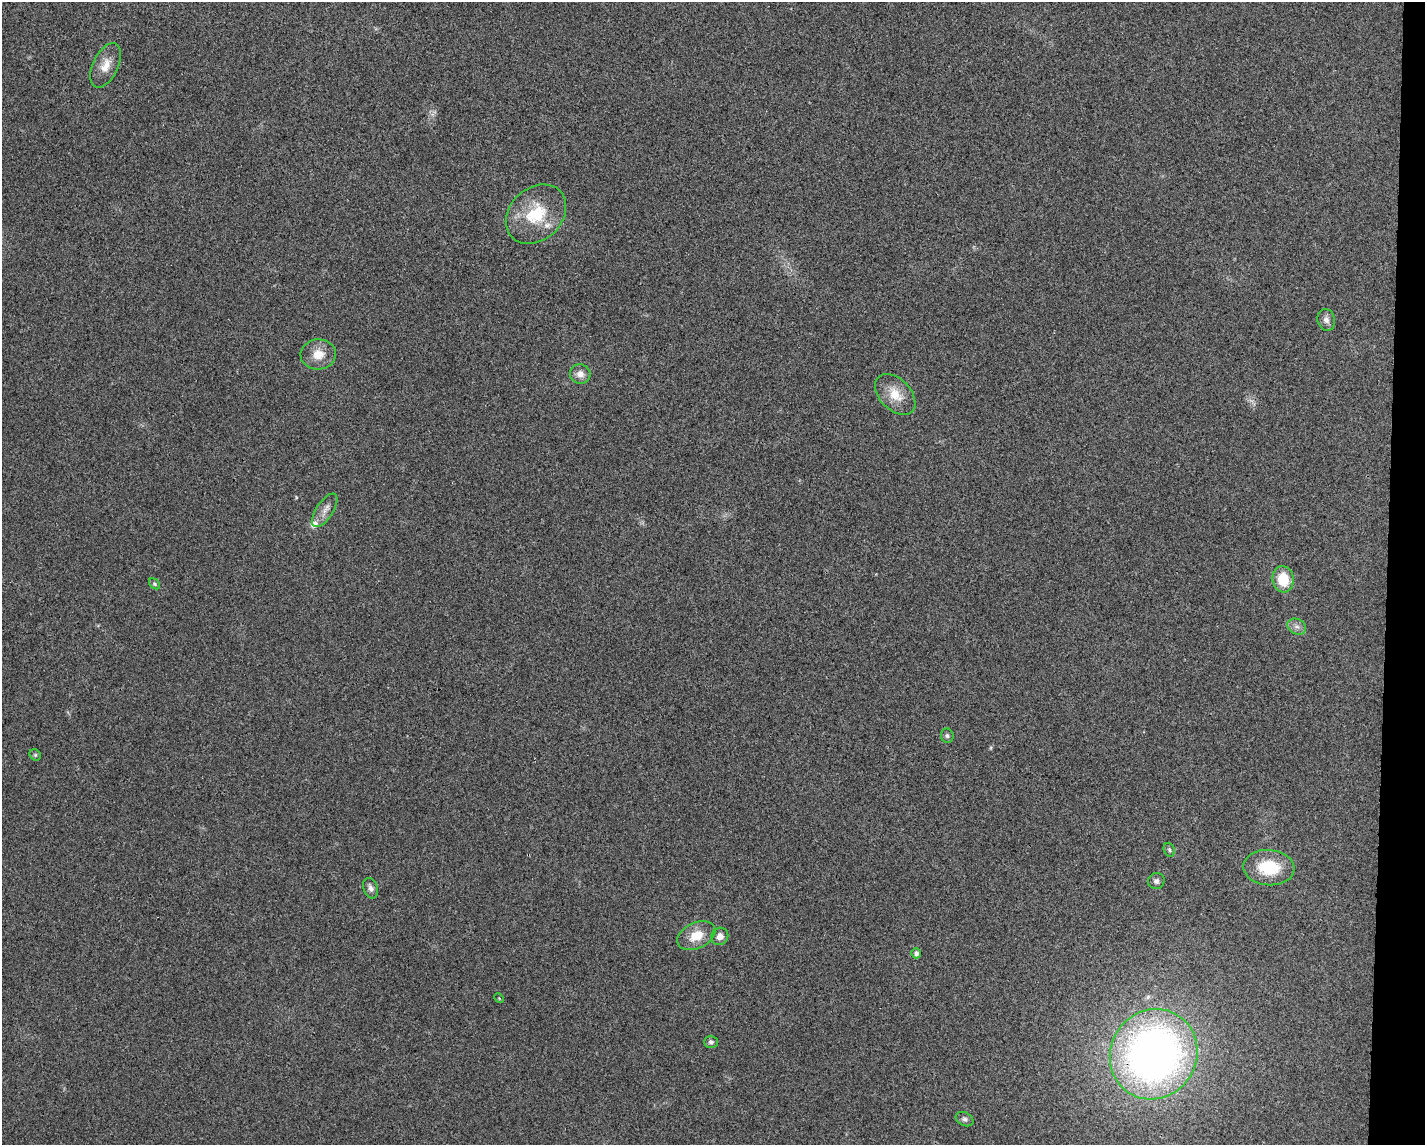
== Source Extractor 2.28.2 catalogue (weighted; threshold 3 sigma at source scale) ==
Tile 6 of 3 x 4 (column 3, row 2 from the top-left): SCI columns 2957-4379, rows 2291-3433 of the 4599 x 4579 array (HDU 1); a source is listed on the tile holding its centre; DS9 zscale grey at full resolution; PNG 1427 x 1147 px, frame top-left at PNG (2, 2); each listed source drawn as its Kron ellipse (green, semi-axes under 4 px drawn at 4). Shown black and unused: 3% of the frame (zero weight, under 3 of 4 exposures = <1% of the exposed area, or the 3 px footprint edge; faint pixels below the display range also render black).
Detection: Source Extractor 2.28.2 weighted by HDU 2 'WHT'; one run over the whole footprint, this tile lists its part. Background 0.0249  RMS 0.006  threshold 0.0268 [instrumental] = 3 sigma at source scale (4.5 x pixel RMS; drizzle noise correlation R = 1.50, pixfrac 1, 0.05/0.05 arcsec/px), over >= 5 px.
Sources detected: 24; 1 inside a brighter listed object's ellipse — not listed separately; the other 23 listed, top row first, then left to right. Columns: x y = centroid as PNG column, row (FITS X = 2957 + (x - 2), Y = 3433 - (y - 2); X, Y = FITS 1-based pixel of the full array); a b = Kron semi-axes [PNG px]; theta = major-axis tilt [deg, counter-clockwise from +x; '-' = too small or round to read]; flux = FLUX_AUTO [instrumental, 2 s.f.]
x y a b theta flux
106 65 24 12 65 8.5
536 214 33 26 43 28
1326 320 11 8 -76 3.2
318 354 17 15 3 9.2
580 374 10 9 - 4.2
895 394 24 15 -46 12
325 510 19 8 57 4.8
1283 579 13 10 -81 16
154 584 6 4 -41 0.97
1297 627 10 7 -23 2.8
947 736 7 6 - 1.4
35 755 6 5 - 0.99
1169 850 7 5 -69 1.2
1269 868 26 17 -4 25
1156 881 8 8 - 2.1
371 888 10 7 -70 2.7
696 936 20 13 25 11
720 936 9 8 - 3.8
916 953 5 5 - 2.2
499 998 5 4 - 0.59
711 1042 7 6 - 1.5
1154 1054 46 43 58 350
965 1119 9 6 -27 1.8
Overlapping masked pixels (flux is a lower limit): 1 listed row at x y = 1154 1054